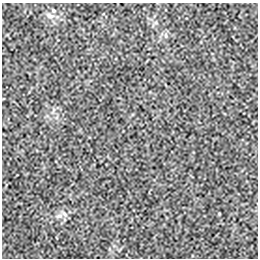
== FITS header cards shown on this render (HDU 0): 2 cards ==
NAXIS1  =                  256 / length of data axis 1
NAXIS2  =                  256 / length of data axis 2

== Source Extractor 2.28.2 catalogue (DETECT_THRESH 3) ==
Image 256 x 256 px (HDU 0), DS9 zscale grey, 1 PNG px = 1 image px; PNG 260 x 260 px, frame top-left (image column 1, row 256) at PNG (2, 3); no overlay
Background 3.74e-05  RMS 0.0019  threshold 0.00558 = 3 sigma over >= 5 px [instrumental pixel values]
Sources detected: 4; all 4 listed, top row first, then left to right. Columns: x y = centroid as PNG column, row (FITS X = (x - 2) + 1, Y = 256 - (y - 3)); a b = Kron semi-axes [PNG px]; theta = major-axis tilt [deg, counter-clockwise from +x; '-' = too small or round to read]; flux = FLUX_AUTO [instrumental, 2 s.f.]
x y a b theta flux
50 16 11 6 -25 0.5
166 35 6 4 -89 0.22
65 214 9 4 -42 0.31
59 216 7 4 18 0.29